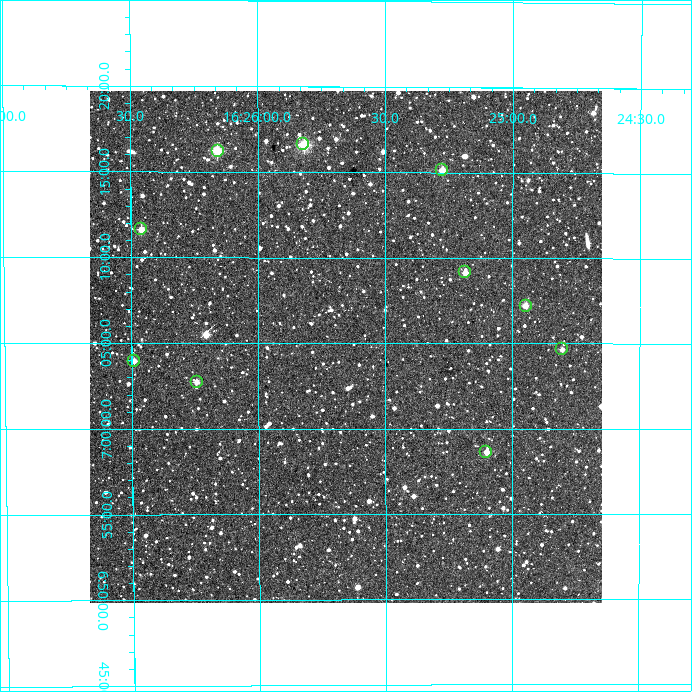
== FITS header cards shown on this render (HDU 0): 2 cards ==
NAXIS1  =                  512
NAXIS2  =                  512

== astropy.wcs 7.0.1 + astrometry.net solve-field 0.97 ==
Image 512 x 512 px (HDU 0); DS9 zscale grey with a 90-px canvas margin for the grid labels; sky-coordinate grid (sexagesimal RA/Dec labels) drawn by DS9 from the SOLVED WCS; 10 Tycho-2 reference stars matched to detected sources circled (green)
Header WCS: RA---TAN/DEC--TAN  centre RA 16:25:39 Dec +07:05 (246.41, +7.08 deg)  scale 3.52 arcsec/px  FOV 30.0' x 30.0'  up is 0 deg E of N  parity normal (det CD < 0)
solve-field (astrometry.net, Tycho-2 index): VERIFIED the header's WCS against the Tycho-2 star catalogue (10 matches, 0 conflicts) and refined it, rather than solving blind
Solved WCS: RA---TAN-SIP/DEC--TAN-SIP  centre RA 16:25:39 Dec +07:05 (246.41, +7.08 deg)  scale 3.52 arcsec/px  FOV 30.0' x 30.0'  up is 0 deg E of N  parity normal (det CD < 0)
The solver's refit moves the header's centre by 1.5 arcsec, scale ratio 1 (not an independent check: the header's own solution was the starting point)
Tycho-2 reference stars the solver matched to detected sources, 10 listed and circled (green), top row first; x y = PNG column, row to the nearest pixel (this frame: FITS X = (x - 90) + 1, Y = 512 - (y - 91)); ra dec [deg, ICRS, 3 dp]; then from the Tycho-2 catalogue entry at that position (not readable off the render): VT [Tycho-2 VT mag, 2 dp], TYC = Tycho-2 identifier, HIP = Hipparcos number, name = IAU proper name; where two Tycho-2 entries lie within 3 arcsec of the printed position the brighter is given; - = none
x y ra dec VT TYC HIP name
303 144 246.455 +7.277 10.00 381-745-1 - -
218 151 246.539 +7.270 10.09 381-1111-1 80512 -
442 170 246.319 +7.253 11.06 381-621-1 - -
141 229 246.615 +7.194 11.06 381-1067-1 - -
465 272 246.296 +7.153 11.79 381-149-1 - -
526 306 246.237 +7.120 11.52 381-287-1 - -
562 349 246.201 +7.077 12.69 381-665-1 - -
134 361 246.623 +7.066 11.55 381-113-1 - -
197 382 246.561 +7.045 11.81 381-565-1 - -
486 452 246.275 +6.977 11.56 381-735-1 - -